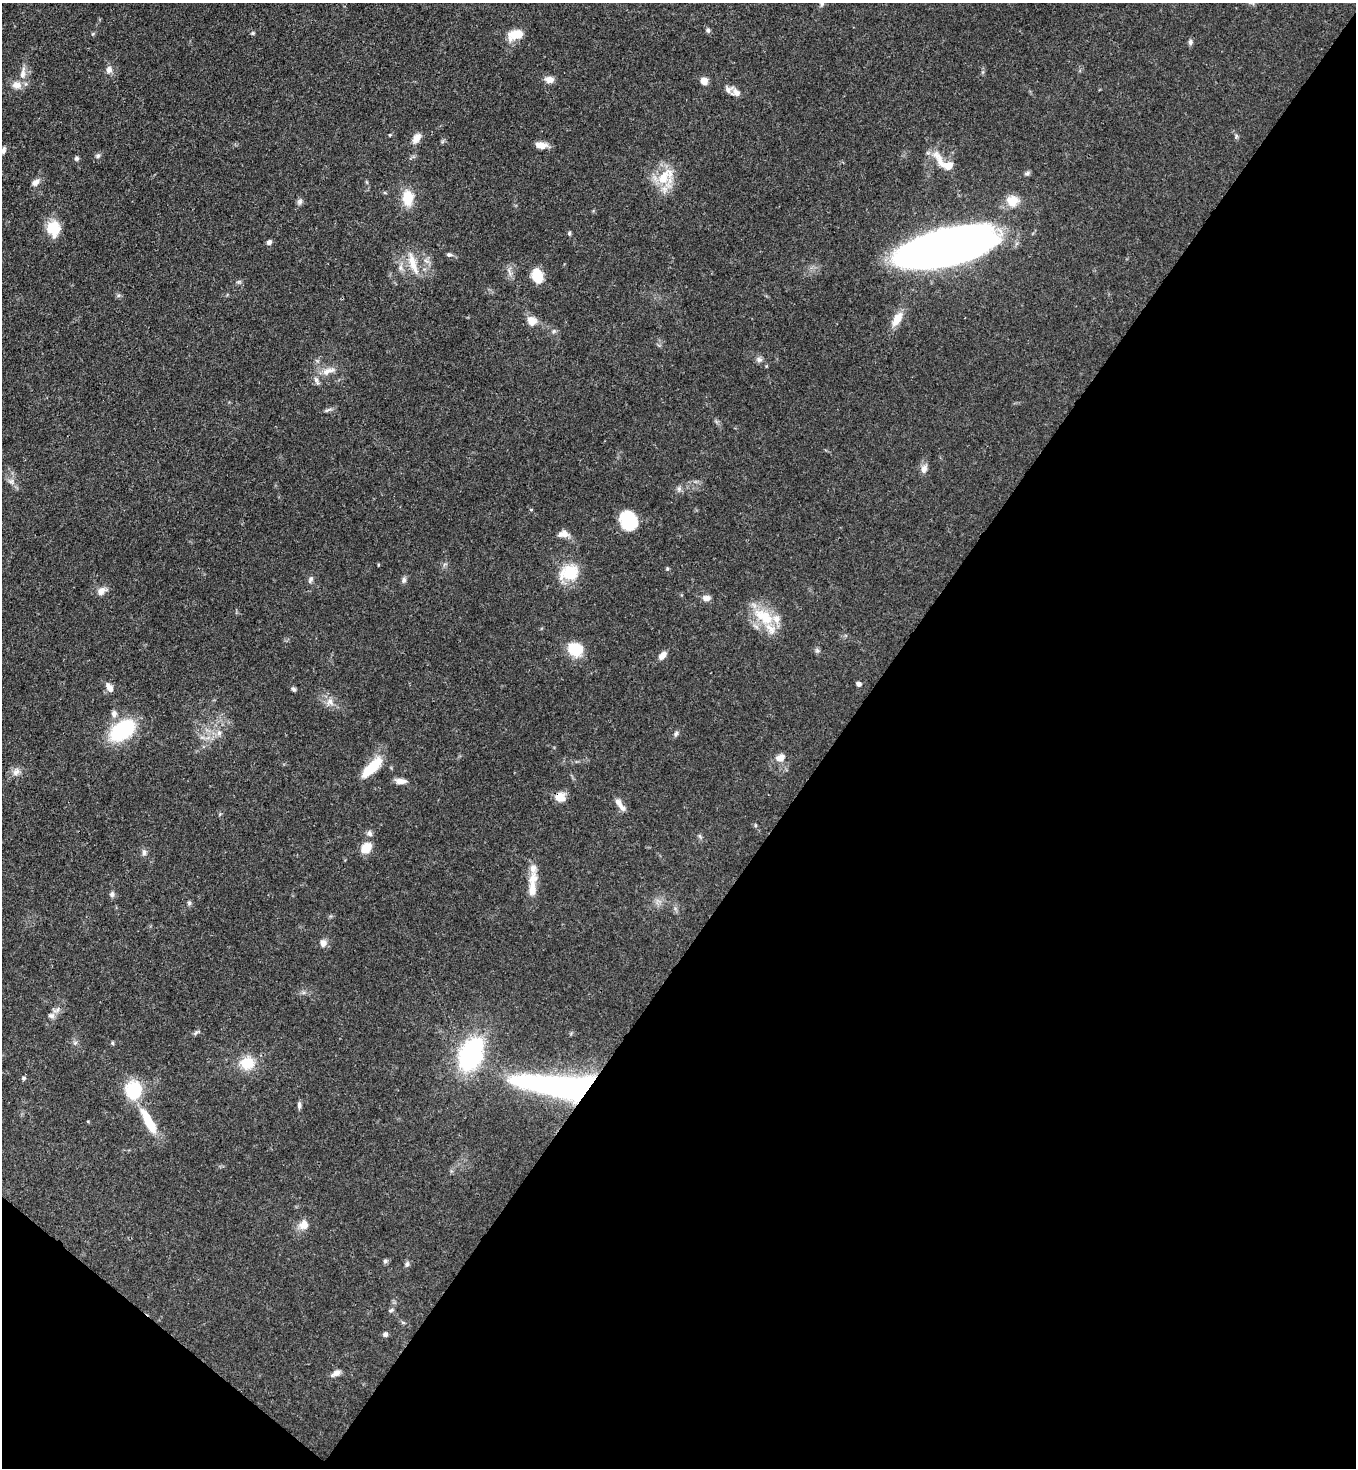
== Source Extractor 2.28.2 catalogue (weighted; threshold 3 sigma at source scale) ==
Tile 15 of 4 x 4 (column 3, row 4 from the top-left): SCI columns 3070-4423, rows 60-1525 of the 6001 x 5979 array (HDU 1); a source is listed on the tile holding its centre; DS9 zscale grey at full resolution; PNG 1358 x 1470 px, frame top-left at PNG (2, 3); no overlay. Shown black and unused: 40% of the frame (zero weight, under 3 of 4 exposures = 7% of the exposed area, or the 3 px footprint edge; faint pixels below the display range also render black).
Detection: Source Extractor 2.28.2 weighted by HDU 2 'WHT'; one run over the whole footprint, this tile lists its part. Background 0.0679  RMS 0.0035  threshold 0.0158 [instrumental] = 3 sigma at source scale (4.5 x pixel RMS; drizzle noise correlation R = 1.50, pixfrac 1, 0.05/0.05 arcsec/px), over >= 5 px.
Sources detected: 106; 1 inside a brighter object's white glare — not listed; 9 inside a brighter listed object's ellipse — not listed separately; the other 96 listed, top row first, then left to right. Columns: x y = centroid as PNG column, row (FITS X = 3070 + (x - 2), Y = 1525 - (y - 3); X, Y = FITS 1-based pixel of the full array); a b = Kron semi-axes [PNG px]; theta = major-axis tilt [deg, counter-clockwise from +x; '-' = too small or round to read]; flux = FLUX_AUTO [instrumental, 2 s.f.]
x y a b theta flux
822 3 10 5 76 0.88
708 30 6 6 - 0.78
253 33 5 5 - 0.49
516 34 14 9 18 7.5
1190 42 7 6 - 0.94
109 70 9 8 - 1.8
23 73 19 7 80 3.2
549 80 11 9 -9 2.2
704 81 8 7 - 2.9
736 93 12 9 -18 2.3
390 135 5 4 - 0.37
1236 136 6 5 - 0.57
416 138 14 8 55 2.7
540 145 14 7 -5 3.3
3 150 12 6 65 1.3
98 156 6 6 - 0.81
76 158 6 6 - 0.75
944 163 34 11 -39 7.6
1027 173 8 6 25 0.79
663 177 27 19 85 11
36 182 10 7 43 1.8
385 193 6 3 -19 0.41
408 198 19 13 -88 7.7
1012 201 16 15 - 5.3
300 202 9 7 75 1.1
53 228 16 16 - 7.5
569 233 5 4 - 0.55
269 242 6 5 - 1.1
944 248 68 24 13 440
449 255 8 5 -9 0.83
413 263 34 9 -72 5.8
400 268 9 6 90 1.4
537 276 14 10 -70 7.8
239 282 8 4 0 0.58
897 319 20 9 59 5.2
531 321 12 10 -54 3.8
554 331 6 5 - 0.68
759 360 9 7 -21 1.2
328 371 21 8 19 3.4
328 410 11 4 25 0.88
924 469 12 8 73 2
11 481 7 7 - 1.3
679 489 8 6 -90 1
531 510 5 3 - 0.29
628 523 22 17 -43 12
563 534 14 9 5 2.6
667 569 5 4 - 0.4
570 573 8 7 - 32
311 579 9 6 68 0.99
404 580 8 6 73 1
101 591 12 8 32 2.6
706 598 9 6 5 2.1
764 617 33 17 -35 13
575 649 16 13 -31 11
817 650 7 6 - 0.76
662 655 11 7 48 2.3
858 684 5 4 - 1.5
109 688 12 7 -61 2.3
294 689 6 5 - 0.75
330 702 13 8 -53 2.6
114 714 9 7 -86 1.6
122 730 22 13 35 34
219 733 8 6 88 1.3
676 734 8 5 51 0.82
202 737 7 4 -18 0.86
780 758 12 9 30 2.8
372 767 30 10 44 9.9
16 772 11 7 29 1.9
400 781 14 7 -4 2.3
560 797 13 11 -12 3.6
618 802 11 8 -59 1.8
369 833 8 8 - 1.2
366 848 14 10 43 4.6
144 852 9 6 88 1.1
533 868 20 9 -85 3.2
532 890 21 10 -89 4.1
112 894 8 7 - 1.1
189 903 7 5 -47 0.64
323 943 9 7 87 2
56 1010 13 7 21 1.7
197 1032 12 4 27 0.75
75 1043 6 5 - 0.69
112 1043 5 4 - 0.44
471 1054 13 9 66 150
247 1063 15 13 2 9
24 1078 6 5 - 0.61
560 1086 95 22 -6 110
134 1090 13 12 - 23
299 1105 10 5 -89 0.98
148 1121 34 9 -62 12
304 1225 12 11 - 3.5
385 1261 6 6 - 0.65
407 1264 8 6 63 0.87
391 1310 8 4 15 0.61
385 1334 6 5 - 1
336 1373 14 7 29 1.9
Overlapping masked pixels (flux is a lower limit): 2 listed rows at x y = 560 797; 560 1086
Isophote crosses this tile's border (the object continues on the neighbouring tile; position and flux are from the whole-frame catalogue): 2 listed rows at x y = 822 3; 3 150